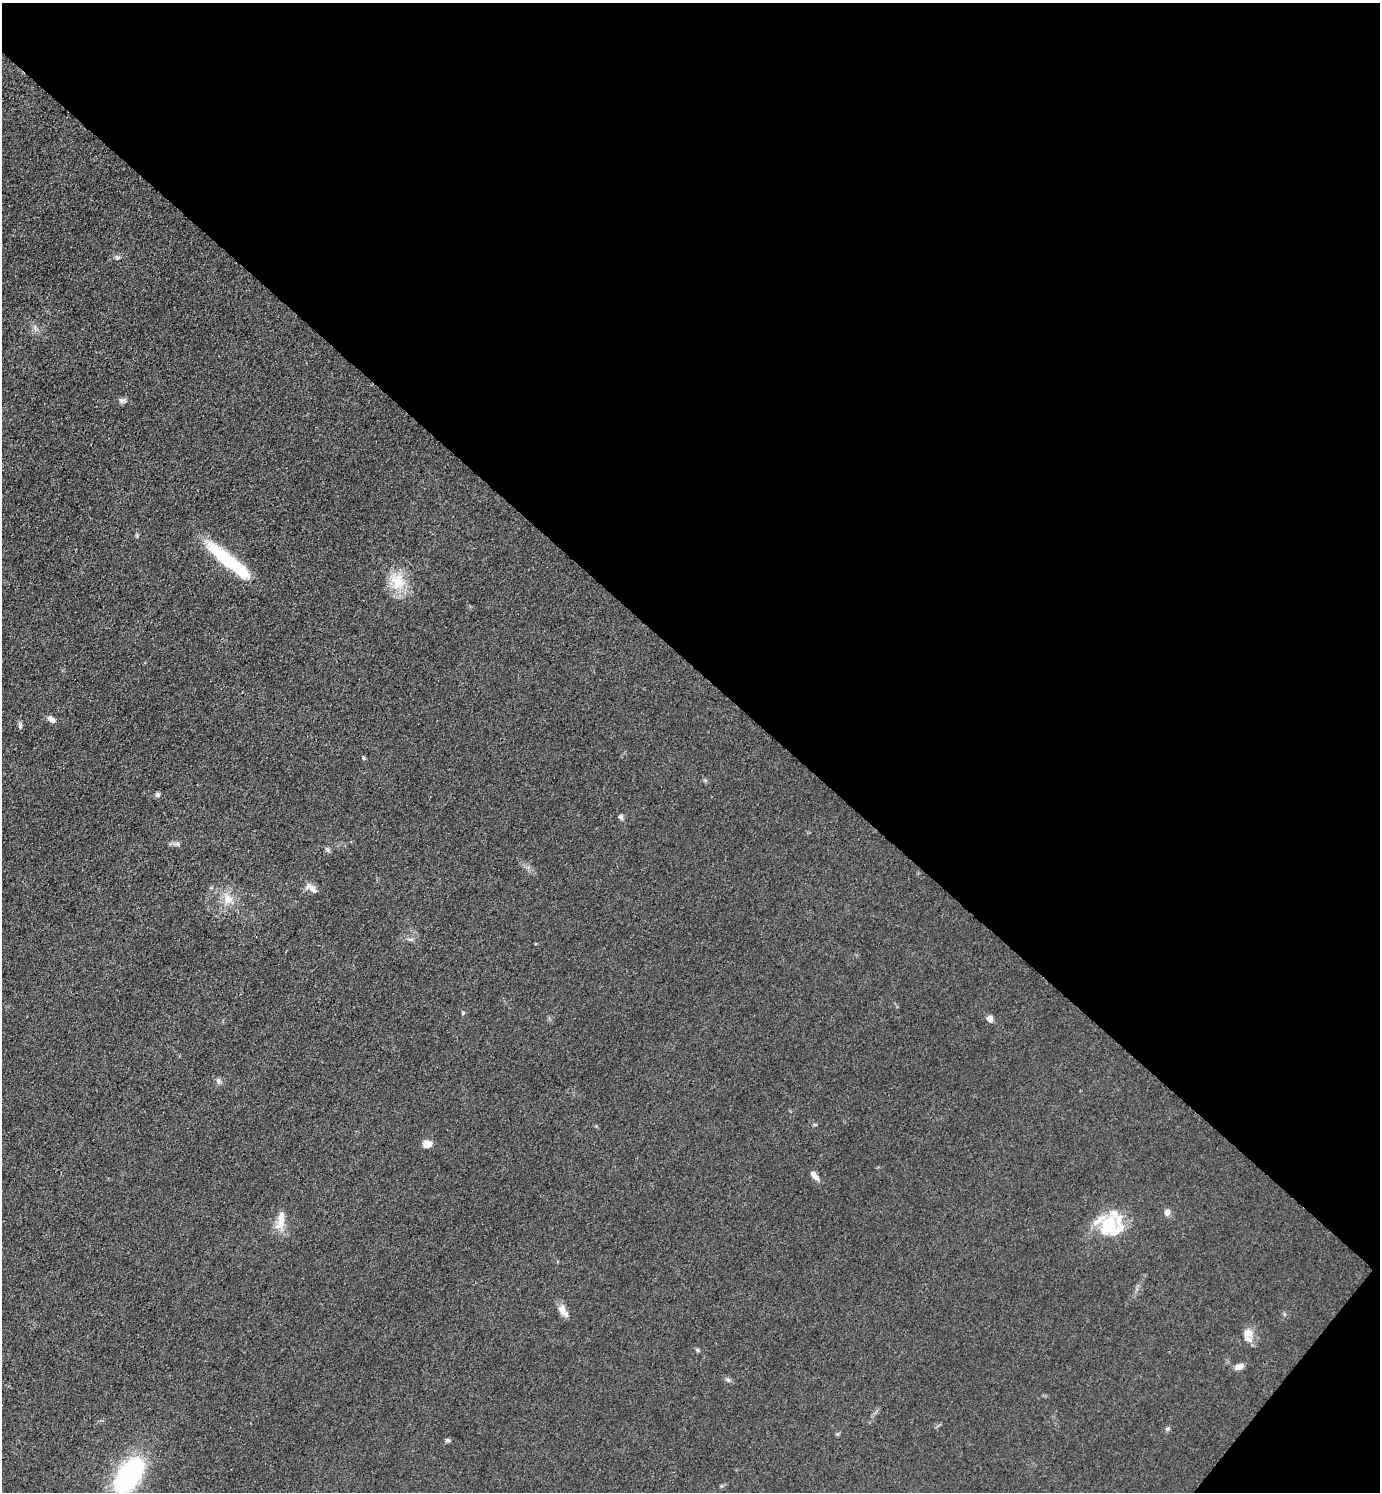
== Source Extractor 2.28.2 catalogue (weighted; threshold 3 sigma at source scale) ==
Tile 8 of 4 x 4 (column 4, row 2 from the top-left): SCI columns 4431-5808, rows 2981-4470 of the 5964 x 5961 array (HDU 1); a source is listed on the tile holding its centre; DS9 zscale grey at full resolution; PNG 1382 x 1494 px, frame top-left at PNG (2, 3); no overlay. Shown black and unused: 45% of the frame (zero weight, under 3 of 4 exposures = <1% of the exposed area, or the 3 px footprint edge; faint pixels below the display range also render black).
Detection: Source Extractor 2.28.2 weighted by HDU 2 'WHT'; one run over the whole footprint, this tile lists its part. Background 0.0497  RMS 0.0063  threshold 0.0284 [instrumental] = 3 sigma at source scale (4.5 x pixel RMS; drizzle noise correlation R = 1.50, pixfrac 1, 0.05/0.05 arcsec/px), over >= 5 px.
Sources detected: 34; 3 inside a brighter listed object's ellipse — not listed separately; the other 31 listed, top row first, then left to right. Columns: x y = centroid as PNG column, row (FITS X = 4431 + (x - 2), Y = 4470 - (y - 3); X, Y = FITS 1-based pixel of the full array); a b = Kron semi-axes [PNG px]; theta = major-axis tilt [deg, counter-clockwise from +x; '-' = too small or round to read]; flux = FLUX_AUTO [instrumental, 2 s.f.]
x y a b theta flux
117 257 7 6 - 1.6
122 401 8 6 3 1.9
137 536 6 4 -89 0.89
228 561 58 11 -39 48
398 581 25 19 -73 17
51 719 12 7 -36 2.6
20 725 7 4 -90 1.9
364 758 5 4 - 0.78
157 794 6 6 - 1.6
621 817 7 5 -59 1.5
178 844 7 4 -71 1.1
328 850 7 4 -71 1.2
313 889 15 8 -37 4.3
228 899 14 13 - 8.2
410 939 7 4 1 1.2
463 1013 6 3 72 0.72
990 1018 8 7 - 3.2
219 1081 7 7 - 1.9
427 1144 9 7 7 5.7
814 1175 15 6 -50 3.4
1167 1212 9 7 73 2.6
281 1221 27 10 81 9
1108 1225 26 17 44 33
563 1311 18 9 -63 4.9
1248 1333 15 12 35 6.9
697 1350 7 4 -29 1.1
1239 1367 10 7 24 3.6
728 1380 6 5 - 1.3
1167 1429 6 5 - 1.1
448 1440 7 5 -19 1.1
129 1475 22 12 54 160